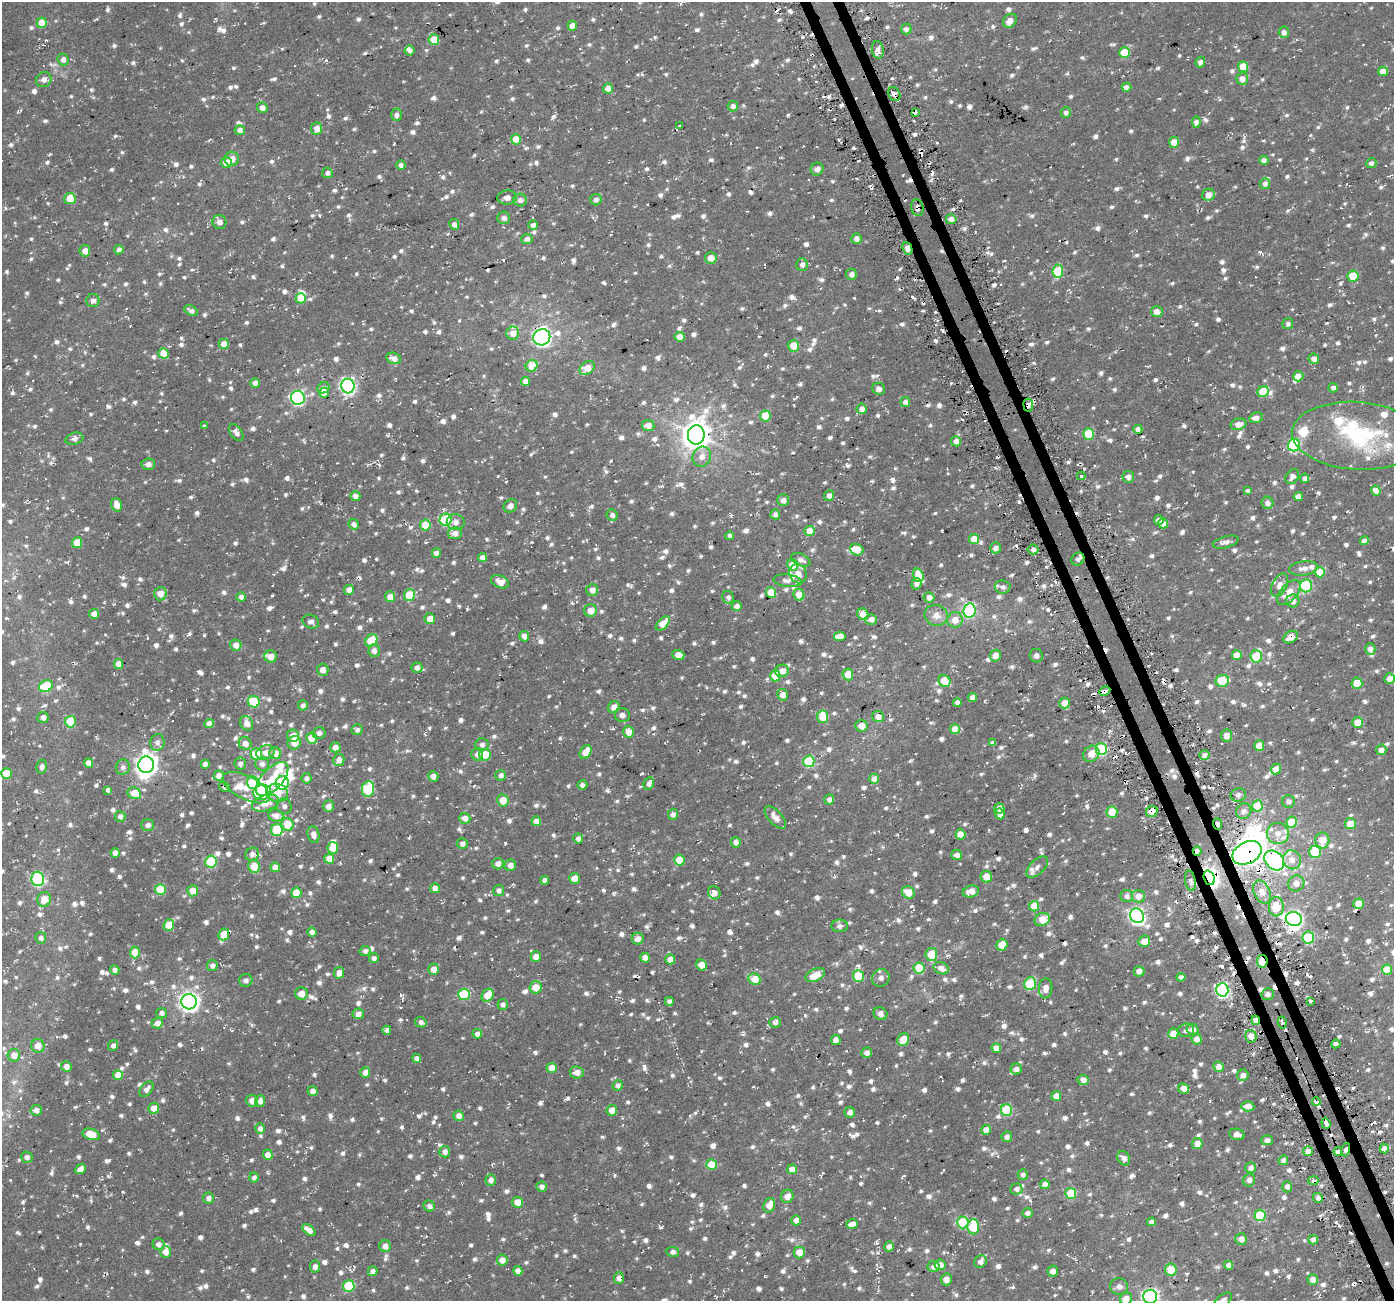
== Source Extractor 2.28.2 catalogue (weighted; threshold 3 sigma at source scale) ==
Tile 6 of 4 x 4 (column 2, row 2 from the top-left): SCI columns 1418-2809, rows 2691-3989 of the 5621 x 5436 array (HDU 1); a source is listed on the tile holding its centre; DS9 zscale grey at full resolution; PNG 1396 x 1303 px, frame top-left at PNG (2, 2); each listed source drawn as its Kron ellipse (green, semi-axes under 4 px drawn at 4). Shown black and unused: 2% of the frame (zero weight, under 2 of 3 exposures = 2% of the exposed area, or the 3 px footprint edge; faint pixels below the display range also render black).
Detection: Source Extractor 2.28.2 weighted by HDU 2 'WHT'; one run over the whole footprint, this tile lists its part. Background 0.0287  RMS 0.0075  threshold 0.034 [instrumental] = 3 sigma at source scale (4.5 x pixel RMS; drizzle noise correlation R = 1.50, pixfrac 1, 0.0396/0.0396 arcsec/px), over >= 5 px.
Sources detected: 1871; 1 too faint to see at this stretch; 11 inside a brighter object's white glare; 51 cosmic-ray / hot-pixel residue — neither listed nor drawn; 49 inside a brighter listed object's ellipse — not listed separately; of the other 1759, all 500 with FLUX_AUTO >= 2.82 (the completeness limit of this list) listed and drawn (1259 fainter detections not listed), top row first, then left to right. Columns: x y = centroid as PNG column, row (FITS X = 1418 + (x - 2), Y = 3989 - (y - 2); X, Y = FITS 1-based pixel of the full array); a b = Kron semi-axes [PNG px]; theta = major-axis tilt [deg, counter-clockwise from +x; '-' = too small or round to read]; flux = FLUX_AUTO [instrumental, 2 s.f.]
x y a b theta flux
1010 21 7 6 - 5.9
42 23 5 5 - 19
572 26 5 4 - 6
906 29 5 5 - 3.2
1284 32 5 5 - 4
434 40 5 5 - 16
410 50 5 5 - 3.4
878 50 9 5 -81 3.9
1124 53 5 5 - 22
63 59 6 5 - 4.1
1200 62 5 4 - 3
1243 67 5 5 - 16
1383 71 5 4 - 7.8
1242 79 6 6 - 6.6
44 80 8 7 - 3.9
1126 87 5 4 - 4.1
608 88 5 5 - 6.3
894 94 7 5 -61 5.7
733 106 5 5 - 3.5
262 108 5 5 - 5.7
1066 112 5 5 - 3.3
915 113 3 3 - 16
396 115 6 5 - 3
1196 122 6 4 81 4
680 125 3 3 - 3.5
317 129 6 5 - 8
240 130 5 5 - 4.3
516 139 5 5 - 13
1174 142 5 5 - 11
232 159 7 7 - 6
1264 160 4 4 - 4
226 162 5 5 - 8.8
1371 163 5 5 - 3
401 165 5 4 - 2.9
817 169 6 6 - 4.7
327 173 5 5 - 3.1
1265 184 5 5 - 3.5
1208 195 6 6 - 6.5
507 198 9 7 3 5
70 199 5 5 - 20
520 200 7 6 - 3.5
596 200 6 5 - 3
917 208 8 6 -78 3.8
504 218 6 6 - 3
951 219 5 5 - 3.4
219 222 7 7 - 4.7
454 224 5 4 - 3.4
533 225 5 4 - 3.6
527 239 5 5 - 3.7
856 239 5 5 - 5
907 248 6 4 -66 5
119 250 5 4 - 3.3
85 251 6 5 - 5.4
711 258 6 6 - 5.8
802 264 6 5 - 3.3
1058 271 6 5 - 33
852 274 5 5 - 4
1353 276 5 5 - 22
301 298 5 5 - 19
93 300 7 6 - 3.4
191 311 7 4 -28 3
1157 311 6 5 - 5.5
1288 324 6 5 - 2.9
513 333 6 6 - 8.1
542 337 8 8 - 320
680 337 5 5 - 7.2
224 344 5 5 - 7.4
793 346 6 6 - 15
163 353 5 5 - 16
394 358 7 5 -15 4.6
1314 359 5 5 - 3.8
532 366 6 5 - 19
587 368 8 6 40 12
1298 376 5 5 - 8.1
525 381 4 4 - 5.8
255 383 5 4 - 4.9
348 386 7 6 - 220
323 388 6 5 - 3.3
1333 388 5 4 - 3.2
879 389 6 6 - 3.2
1263 391 6 5 - 26
324 393 5 4 - 8.6
298 398 7 6 - 140
905 402 5 5 - 3.8
1028 405 6 5 - 2.9
862 409 5 5 - 5
765 416 5 5 - 20
1256 418 7 5 13 4.7
1238 424 8 5 12 6.1
648 425 6 5 - 5.9
204 426 3 3 - 6
1138 429 4 4 - 5.5
236 433 9 5 -56 4.2
1089 434 6 5 - 27
696 435 9 8 - 1100
1357 436 65 34 -4 92
74 439 9 6 16 3.9
956 441 5 5 - 6.7
1294 445 6 6 - 76
702 457 10 9 - 5.8
148 464 6 5 - 3.8
1081 476 4 3 - 6.7
1128 477 6 5 - 3.6
1292 477 8 6 56 4
1305 478 4 4 - 3.1
1248 491 4 4 - 3
1376 491 5 4 - 6.9
355 496 5 5 - 4.7
829 496 5 5 - 3.7
1298 497 4 4 - 5.7
783 500 6 5 - 4.7
1267 503 6 6 - 3.6
117 505 7 5 -74 7.2
510 506 7 6 - 3.7
775 514 5 5 - 3.5
612 515 6 5 - 2.9
446 520 6 6 - 47
1159 520 5 5 - 5.3
456 522 9 8 - 4.4
1163 523 5 5 - 4.6
354 524 5 5 - 3.9
425 525 5 5 - 19
809 531 5 5 - 11
455 533 7 6 - 5.9
730 536 4 4 - 2.9
974 539 5 5 - 14
1364 541 4 4 - 4
1226 542 13 5 16 3.4
77 543 5 5 - 14
995 548 5 5 - 4.4
1033 549 5 5 - 3.5
857 550 7 5 -20 11
436 553 5 4 - 4.9
482 558 4 4 - 5.1
1078 559 7 6 - 3.1
801 560 10 6 -25 4.5
793 565 6 5 - 15
1303 568 14 7 7 5
1320 572 5 5 - 16
798 574 10 8 -62 5.4
918 575 7 5 -70 14
787 581 14 6 -7 4
500 582 9 6 -22 6.9
916 584 6 5 - 3.6
1279 585 12 7 64 4.9
1306 586 6 6 - 63
1003 587 8 6 -8 3.1
349 590 5 5 - 6
592 590 6 5 - 5.2
771 593 5 5 - 28
1289 593 15 8 49 12
160 594 7 6 - 7.3
409 595 6 5 - 23
799 595 6 5 - 9.9
241 597 5 4 - 3.7
390 597 5 5 - 8.2
728 597 6 5 - 3
929 597 5 5 - 5.6
1293 601 6 6 - 4.9
737 606 5 5 - 4.6
590 611 6 6 - 9.1
969 611 7 6 - 85
94 614 5 5 - 7.6
863 614 6 5 - 8.7
936 615 11 10 - 6.8
430 619 5 5 - 8.1
871 619 6 5 - 5.1
955 620 7 7 - 8.8
311 622 8 6 -19 3.3
663 623 8 5 45 12
524 636 5 4 - 4.2
840 636 6 4 6 11
1291 637 8 5 33 7.3
371 640 7 5 51 29
236 645 6 5 - 6.7
1370 649 6 5 - 4.1
374 651 6 5 - 4.1
678 655 6 5 - 7.1
995 655 6 5 - 7.5
1237 655 5 5 - 8.4
1036 656 7 6 - 3.2
1256 656 6 6 - 23
271 657 6 6 - 5.8
118 664 5 4 - 7
417 668 5 5 - 4.2
323 670 6 6 - 5.9
782 671 7 6 - 5.9
848 674 6 5 - 14
775 676 5 5 - 20
1389 679 5 5 - 4.6
944 681 6 5 - 17
1222 681 7 6 - 22
1357 683 5 5 - 17
46 686 7 5 24 31
1105 691 6 3 29 3.7
783 695 6 5 - 5.9
972 697 5 4 - 6.1
254 702 6 5 - 43
957 702 4 4 - 3
1065 703 5 5 - 7
303 705 5 5 - 3
614 707 6 5 - 6.3
622 715 7 7 - 3.8
43 717 5 5 - 3.8
822 717 6 5 - 16
878 717 6 5 - 5.7
70 722 6 5 - 28
1358 722 5 5 - 15
209 723 5 4 - 4.8
247 723 8 6 -60 4.8
861 726 6 6 - 8.9
955 729 5 5 - 12
357 730 5 5 - 3
628 732 6 5 - 8.8
319 733 6 5 - 2.9
1227 735 6 5 - 6.1
293 736 6 6 - 10
312 738 5 5 - 17
157 742 8 7 - 3.4
993 742 4 4 - 3.1
245 743 6 6 - 5.9
294 743 7 6 - 9.7
482 745 6 6 - 3.1
1259 746 5 5 - 13
335 747 5 5 - 5.2
1101 749 6 5 - 72
1381 750 5 5 - 5.4
265 752 9 7 22 5.5
586 752 7 5 59 11
275 753 6 5 - 8
256 754 6 5 - 28
477 754 6 6 - 4.5
1091 754 9 7 49 8.7
485 755 6 5 - 17
1204 755 5 5 - 3.9
339 760 6 5 - 5.1
809 761 6 5 - 56
88 763 5 4 - 6.5
205 764 4 4 - 6.3
240 764 6 5 - 3.5
262 764 7 7 - 3.8
146 765 8 7 - 490
42 767 7 5 80 3.3
123 767 7 7 - 3.1
1276 769 5 5 - 6.7
6 773 5 5 - 17
501 775 5 5 - 3.2
219 776 5 5 - 5.4
433 776 5 5 - 4.5
307 778 5 5 - 2.9
272 779 21 10 47 17
874 779 5 5 - 7.3
253 782 7 5 -71 34
282 783 7 6 - 62
649 784 6 5 - 3.9
582 785 5 4 - 3.2
224 787 6 4 -33 2.9
246 788 26 11 -27 15
368 789 8 6 79 51
108 790 4 4 - 3
262 792 9 7 15 25
134 793 7 5 -29 14
277 793 11 9 -17 19
1238 795 8 6 19 3.2
829 799 5 5 - 4
503 800 6 5 - 12
1289 801 6 6 - 3
266 803 14 8 16 8.2
284 806 7 7 - 3.1
329 806 6 5 - 4.8
1257 806 5 5 - 20
999 809 5 5 - 6.6
1244 811 8 7 - 4.3
1112 812 6 5 - 23
1152 812 6 5 - 12
673 814 6 5 - 3.2
1000 814 5 5 - 7
276 816 7 6 - 5.9
120 817 5 5 - 3
775 817 14 6 -47 6.8
465 818 5 5 - 6.3
536 821 5 4 - 8.7
1292 822 5 5 - 22
287 824 6 6 - 20
1217 824 6 4 -68 5.5
1350 824 5 5 - 10
147 825 6 5 - 3.1
277 830 6 6 - 36
1278 833 11 10 - 8.1
313 834 8 5 -75 4.8
960 834 5 5 - 13
578 838 5 5 - 4.1
1322 840 8 7 - 12
736 842 5 5 - 4.8
462 844 5 5 - 3.5
333 848 5 5 - 15
1197 851 5 4 - 3.2
1315 852 6 5 - 35
115 853 5 4 - 6
1247 853 15 10 26 130
252 854 7 6 - 4
957 855 5 5 - 3.9
329 859 5 5 - 13
679 860 5 5 - 15
1274 860 11 8 -46 170
1292 860 9 9 - 7
211 862 6 5 - 46
498 864 6 5 - 4.8
510 865 6 6 - 5
254 866 6 6 - 16
275 867 5 5 - 5.5
1037 867 13 7 45 3.7
986 877 6 5 - 12
575 878 5 5 - 11
1209 878 7 5 -69 450
38 879 7 6 - 81
544 880 4 4 - 3.7
1190 881 10 5 -78 2.8
1296 883 8 7 - 5.4
435 888 5 5 - 5
160 890 5 5 - 32
499 890 5 5 - 3.4
193 891 5 5 - 9.6
971 891 8 6 14 6.8
908 892 7 5 -38 11
1262 892 12 8 -62 6.9
296 893 5 5 - 18
714 893 7 6 - 3.8
1127 896 6 6 - 3.5
1138 896 7 6 - 6.5
44 899 7 7 - 10
1358 904 5 5 - 11
1034 906 5 5 - 17
1276 907 9 7 -88 20
1137 916 8 6 -54 240
1042 919 8 6 24 15
1294 919 8 7 - 260
169 925 6 5 - 18
840 926 8 6 0 3.1
312 932 4 4 - 4.2
224 934 6 5 - 15
41 938 6 5 - 3.2
1308 938 6 5 - 48
638 939 6 5 - 4.6
1144 941 6 5 - 8
1002 945 6 5 - 12
365 951 5 5 - 2.9
135 952 6 5 - 17
931 954 6 6 - 21
536 957 5 5 - 7.1
374 958 5 5 - 2.9
645 958 5 4 - 7.7
670 959 5 5 - 7.6
1262 961 6 5 - 24
701 965 6 5 - 9.5
212 966 5 5 - 3.4
919 968 5 5 - 23
941 968 8 6 -25 6.4
434 969 5 5 - 8
1387 969 5 5 - 18
115 970 5 4 - 3.7
1139 971 5 5 - 5.4
339 973 6 5 - 4.8
815 975 10 6 27 11
858 976 6 5 - 35
1181 977 4 4 - 2.9
881 978 9 8 - 4
755 979 6 5 - 16
246 980 7 6 - 3.2
1030 984 6 5 - 45
536 987 6 6 - 14
1046 988 10 6 85 5.6
1222 990 6 6 - 160
301 994 6 6 - 7.2
464 994 6 5 - 45
1268 994 6 6 - 3.4
488 995 7 5 57 17
669 1001 4 4 - 3.2
1310 1001 3 3 - 16
189 1002 7 7 - 400
503 1004 5 5 - 3.1
162 1013 5 5 - 3.2
358 1014 6 5 - 4.4
880 1014 7 6 - 4.9
1255 1020 5 4 - 12
421 1022 6 5 - 2.9
775 1022 6 5 - 3.5
1282 1022 6 3 -80 4
157 1023 6 5 - 3.9
1193 1029 6 5 - 4.2
387 1030 4 4 - 2.9
1186 1030 8 6 5 2.9
477 1034 5 4 - 4.5
1173 1034 5 5 - 10
1251 1036 6 5 - 11
1197 1039 5 5 - 6.1
836 1040 5 5 - 6.3
903 1040 6 5 - 17
1336 1044 4 3 - 3.8
113 1045 5 5 - 2.9
38 1046 7 6 - 7.7
996 1048 5 4 - 7.5
867 1053 5 5 - 3.5
14 1055 6 6 - 7.7
417 1058 5 4 - 3.5
66 1067 5 5 - 4.6
1218 1067 5 5 - 7.5
552 1068 5 5 - 9.4
1016 1069 5 5 - 3.3
577 1072 7 6 - 5.7
365 1073 5 5 - 6.3
118 1075 5 5 - 11
1243 1075 6 5 - 4.2
1083 1080 5 5 - 4.9
618 1086 5 5 - 3.4
1184 1088 6 5 - 6.9
146 1089 9 5 49 4
313 1091 5 5 - 4.6
1056 1096 5 5 - 6.6
252 1101 6 6 - 6.1
260 1101 6 5 - 4.4
1316 1102 4 3 - 5
1248 1106 6 5 - 6.5
154 1108 5 5 - 8.5
36 1110 5 5 - 4.4
612 1110 5 5 - 8.6
1006 1110 6 5 - 41
850 1112 5 5 - 4.1
459 1116 5 5 - 5.9
1326 1123 6 3 -70 15
260 1128 5 4 - 3.9
986 1130 5 5 - 7.9
91 1134 9 5 -19 15
1237 1134 8 5 -8 3.4
1007 1137 5 5 - 3.4
1267 1140 6 5 - 3.2
1197 1144 5 5 - 6.3
1384 1149 5 4 - 5
1346 1150 7 4 77 5.1
1308 1151 5 4 - 5
445 1152 5 5 - 4.1
1338 1152 4 3 - 6.6
268 1155 5 5 - 7.3
27 1157 6 5 - 2.9
1124 1158 7 6 - 4.3
1283 1160 5 4 - 3.2
712 1164 5 5 - 19
1251 1168 5 5 - 4.6
80 1169 6 4 41 4.7
792 1169 5 5 - 8.8
1023 1175 5 5 - 2.9
254 1177 5 4 - 3.1
491 1180 6 5 - 4.7
1249 1180 6 6 - 3.5
1313 1181 5 4 - 5.9
1045 1184 5 4 - 6.9
542 1187 5 5 - 3.4
1287 1187 5 5 - 3.5
1016 1189 6 5 - 3.1
1071 1193 5 5 - 27
787 1196 7 6 - 5.9
208 1198 6 5 - 3.4
1318 1198 5 5 - 3.9
517 1202 5 5 - 8
769 1205 7 5 69 8.3
429 1206 6 5 - 2.9
1028 1213 5 5 - 3.4
1260 1215 5 5 - 49
796 1220 5 5 - 6.9
963 1222 6 6 - 48
1151 1222 4 4 - 3.1
852 1224 6 5 - 7.3
973 1227 7 6 - 28
309 1230 7 4 -38 6.9
1241 1239 6 5 - 6
1313 1240 5 5 - 4.8
158 1244 6 5 - 3.6
385 1246 6 5 - 5.6
889 1247 5 4 - 4.6
165 1252 6 5 - 6.8
673 1252 6 5 - 3.3
799 1252 6 5 - 10
502 1260 5 5 - 6.3
980 1262 7 5 51 4.5
940 1265 5 5 - 6.4
1228 1265 4 4 - 4
315 1267 6 5 - 4.3
934 1267 6 5 - 3.9
1171 1270 6 6 - 19
373 1271 5 4 - 3.4
518 1271 5 4 - 5.5
1053 1271 5 5 - 3.6
619 1278 6 5 - 4.5
946 1279 6 5 - 5.4
1313 1279 5 5 - 6.3
349 1286 6 5 - 41
1119 1287 9 8 - 3.8
1150 1297 7 7 - 240
1126 1299 6 6 - 7.4
1223 1300 10 5 37 2.9
Overlapping masked pixels (flux is a lower limit): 28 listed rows (the first 20) at x y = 894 94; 915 113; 917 208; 907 248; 324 393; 1028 405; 1138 429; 1081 476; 1078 559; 1291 637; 1105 691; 1204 755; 224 787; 1152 812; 1217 824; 1197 851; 1247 853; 1274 860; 1209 878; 1294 919
Isophote crosses this tile's border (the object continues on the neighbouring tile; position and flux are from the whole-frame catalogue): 3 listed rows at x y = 1150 1297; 1126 1299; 1223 1300